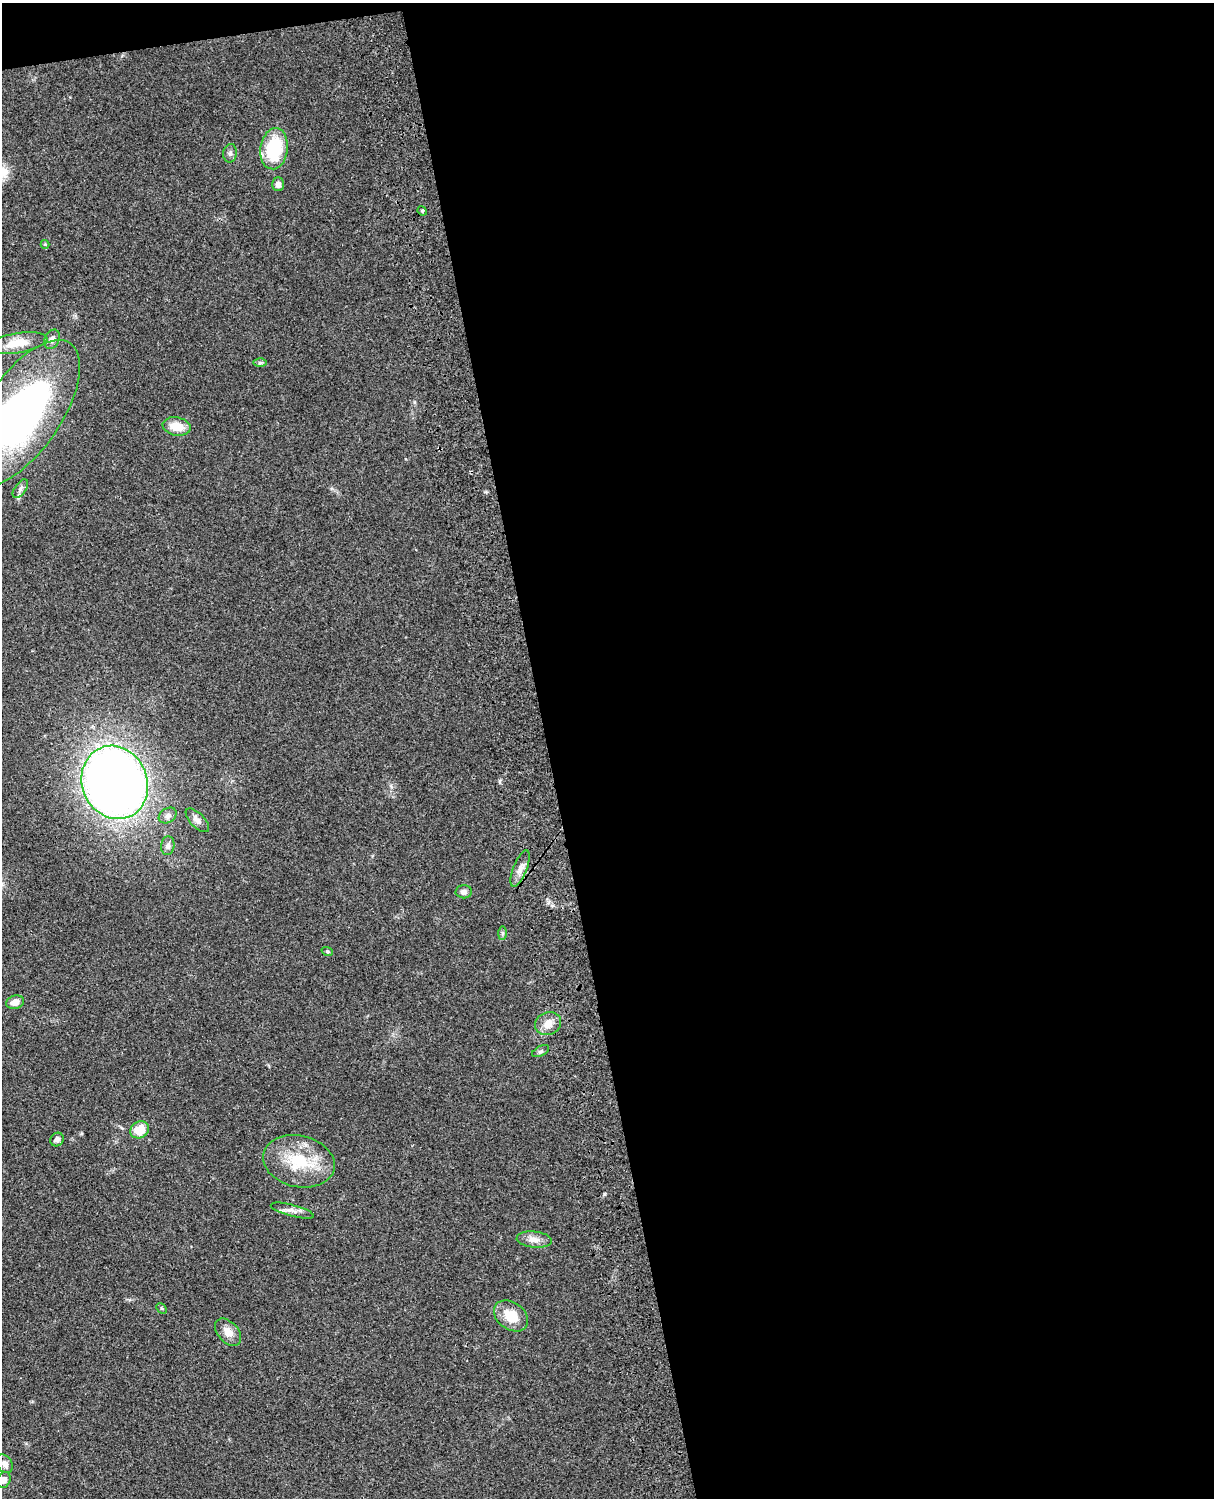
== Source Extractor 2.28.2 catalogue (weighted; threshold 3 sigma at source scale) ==
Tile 4 of 4 x 3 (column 4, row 1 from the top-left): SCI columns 3759-4970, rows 3268-4763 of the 5088 x 4926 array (HDU 1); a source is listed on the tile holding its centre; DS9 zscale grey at full resolution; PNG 1216 x 1500 px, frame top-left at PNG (2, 3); each listed source drawn as its Kron ellipse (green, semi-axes under 4 px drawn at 4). Shown black and unused: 56% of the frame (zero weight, under 3 of 4 exposures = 6% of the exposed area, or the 3 px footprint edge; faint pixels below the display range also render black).
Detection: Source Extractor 2.28.2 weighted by HDU 2 'WHT'; one run over the whole footprint, this tile lists its part. Background 0.0871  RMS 0.0061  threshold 0.0272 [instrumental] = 3 sigma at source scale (4.5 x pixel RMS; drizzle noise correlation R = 1.50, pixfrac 1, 0.05/0.05 arcsec/px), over >= 5 px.
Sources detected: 32; all 32 listed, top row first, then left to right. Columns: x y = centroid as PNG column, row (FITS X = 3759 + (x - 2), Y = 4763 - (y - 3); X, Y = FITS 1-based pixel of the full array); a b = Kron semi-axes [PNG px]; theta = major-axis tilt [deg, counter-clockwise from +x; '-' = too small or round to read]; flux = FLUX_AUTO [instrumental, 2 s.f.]
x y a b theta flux
274 149 21 13 82 34
230 153 9 6 81 1.9
278 184 7 5 -89 2.3
422 211 5 4 - 0.81
45 244 4 4 - 0.57
52 339 10 7 62 2.9
17 343 31 10 9 12
260 363 6 4 0 0.98
23 413 84 38 56 240
177 426 14 9 -11 9.8
20 489 11 5 54 2
115 782 37 32 -67 580
168 815 10 7 33 2.2
197 820 15 7 -45 3.2
168 846 9 6 84 2.1
520 869 19 7 68 4.2
464 892 8 6 2 2.3
502 933 7 4 90 1
327 951 6 3 -19 0.73
15 1002 9 6 16 4.6
548 1023 13 11 22 5.8
541 1051 9 5 27 1.3
140 1130 10 8 28 11
57 1139 7 6 - 2.4
299 1161 36 25 -13 30
292 1211 22 6 -15 3.9
534 1240 17 8 -5 4.5
162 1308 6 4 -46 0.76
511 1316 19 13 -36 13
228 1332 16 10 -49 6.1
5 1464 10 7 -55 3.3
4 1480 8 6 65 2.4
Isophote crosses this tile's border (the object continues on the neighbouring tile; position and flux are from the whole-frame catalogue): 2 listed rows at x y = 23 413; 4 1480